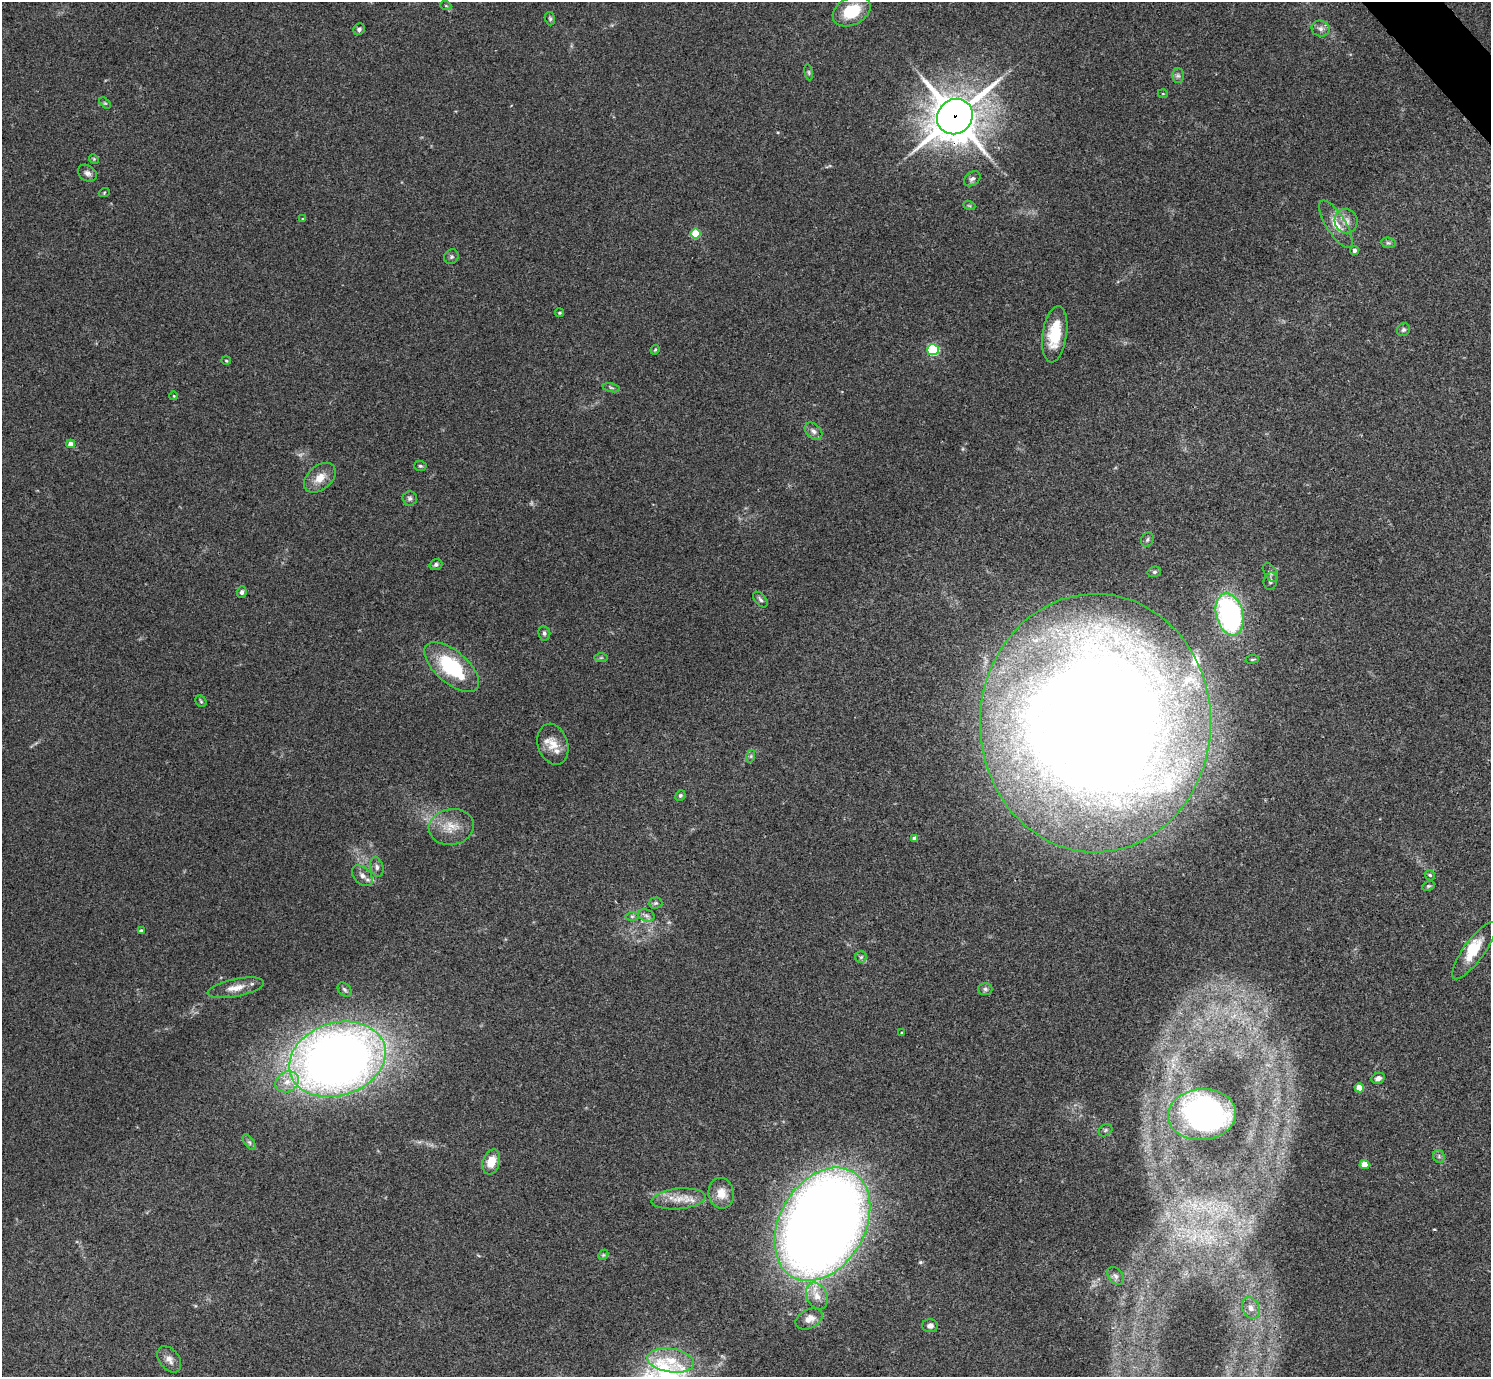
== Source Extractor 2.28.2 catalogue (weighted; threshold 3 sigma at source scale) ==
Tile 10 of 4 x 4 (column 2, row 3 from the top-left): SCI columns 1495-2983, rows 1676-3050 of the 5963 x 5961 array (HDU 1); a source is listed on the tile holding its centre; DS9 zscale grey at full resolution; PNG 1493 x 1379 px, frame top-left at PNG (2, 2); each listed source drawn as its Kron ellipse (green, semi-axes under 4 px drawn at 4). Shown black and unused: <1% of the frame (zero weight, under 3 of 4 exposures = <1% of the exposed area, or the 3 px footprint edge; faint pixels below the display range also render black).
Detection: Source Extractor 2.28.2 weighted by HDU 2 'WHT'; one run over the whole footprint, this tile lists its part. Background 0.154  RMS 0.0074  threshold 0.0331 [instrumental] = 3 sigma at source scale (4.5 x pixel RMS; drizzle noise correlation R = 1.50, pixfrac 1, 0.05/0.05 arcsec/px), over >= 5 px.
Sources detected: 96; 1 too faint to see at this stretch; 1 inside a brighter object's white glare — neither listed nor drawn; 5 inside a brighter listed object's ellipse — not listed separately; the other 89 listed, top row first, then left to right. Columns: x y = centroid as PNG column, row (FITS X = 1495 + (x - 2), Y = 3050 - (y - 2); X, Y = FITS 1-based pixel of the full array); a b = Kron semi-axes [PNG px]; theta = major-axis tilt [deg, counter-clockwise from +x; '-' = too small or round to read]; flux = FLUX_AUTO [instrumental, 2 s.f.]
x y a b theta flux
446 6 5 3 - 0.74
852 11 20 14 27 27
550 19 7 5 -74 1.2
359 29 6 5 - 1.8
1321 29 9 8 - 3.4
809 72 8 4 -81 1.2
1178 76 7 6 - 2
1163 94 5 3 - 0.57
105 103 7 4 -44 1
955 117 19 17 40 2300
94 159 5 4 - 0.81
87 173 10 7 -34 3
972 179 9 6 37 2.5
104 193 5 3 - 0.66
969 205 6 4 -20 0.96
302 219 4 2 - 0.52
1346 221 12 11 - 6
1336 224 27 9 -58 12
695 234 5 5 - 33
1388 243 7 5 -7 1.4
1355 250 4 4 - 1.8
451 257 7 6 - 1.8
559 313 4 4 - 1
1403 330 7 6 - 1.7
1055 334 28 12 82 25
655 350 5 3 - 0.79
933 350 5 5 - 79
226 361 5 3 - 0.73
611 388 9 3 -14 1.3
174 396 4 3 - 0.54
813 431 10 7 -42 2.9
71 444 4 4 - 4.7
420 466 6 5 - 1.2
320 478 18 12 41 9.9
410 498 7 7 - 2.1
1147 540 7 6 - 1.7
436 565 6 5 - 2
1154 572 7 5 14 1.3
1271 573 10 6 -62 2.1
1270 581 9 6 76 2
242 592 5 5 - 2.1
760 600 9 5 -49 1.9
1230 614 21 13 -75 160
544 633 7 6 - 1.9
601 658 7 4 1 1.1
1252 659 6 3 9 0.87
452 667 33 16 -40 56
201 701 6 5 - 1.1
1095 723 129 115 89 1800
553 744 21 15 -71 12
751 756 6 4 72 1.1
680 796 5 5 - 1.3
451 827 23 18 10 15
915 839 4 4 - 2.9
377 867 10 6 -75 2.6
1430 875 5 4 - 1.1
362 876 12 8 -44 4.3
1428 886 7 4 26 1
656 903 7 5 1 1.6
646 915 8 5 -17 2.5
632 916 6 4 0 1.2
141 931 3 3 - 1.4
1474 951 34 10 54 18
861 957 6 5 - 1.2
236 988 29 9 11 9.4
344 989 8 6 -46 1.7
985 989 7 6 - 1.8
902 1033 3 3 - 0.93
337 1059 49 36 18 800
1378 1078 7 5 24 3.1
287 1082 12 10 29 8.1
1359 1088 5 4 - 13
1202 1115 34 25 4 150
1106 1130 7 5 37 1.6
249 1142 9 4 -54 1.9
1439 1156 6 5 - 1.6
491 1162 13 8 71 12
1364 1165 5 4 - 13
721 1193 15 13 -80 10
679 1199 27 10 5 12
822 1224 61 43 60 1300
603 1255 6 4 44 1
1116 1276 10 7 -51 2.7
817 1296 14 10 -64 7.7
1251 1308 11 8 -65 4.4
809 1319 14 9 26 7.2
930 1326 8 6 -1 3.3
169 1359 15 10 -53 4.9
671 1360 23 12 -8 17
Overlapping masked pixels (flux is a lower limit): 1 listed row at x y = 955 117